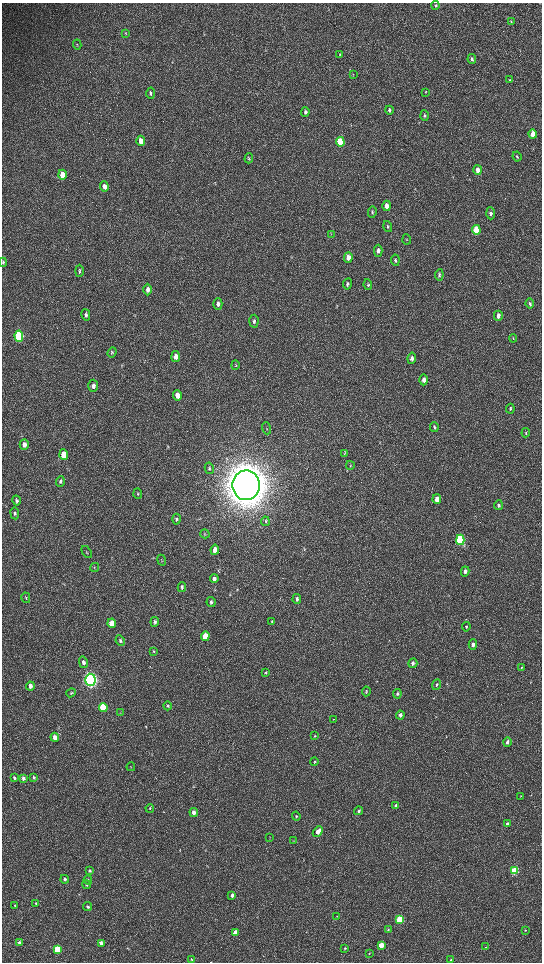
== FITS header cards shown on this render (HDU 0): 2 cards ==
NAXIS1  =                 1080 / length of data axis 1
NAXIS2  =                 1920 / length of data axis 2

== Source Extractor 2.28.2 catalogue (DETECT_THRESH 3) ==
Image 1080 x 1920 px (HDU 0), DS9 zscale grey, zoomed out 1/2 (1 PNG px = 2 x 2 image px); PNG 544 x 964 px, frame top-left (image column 1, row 1919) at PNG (2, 3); each listed source drawn as its Kron ellipse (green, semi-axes under 4 px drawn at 4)
Background 517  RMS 35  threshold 105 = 3 sigma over >= 5 px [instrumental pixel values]
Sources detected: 149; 4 cannot appear on this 1/2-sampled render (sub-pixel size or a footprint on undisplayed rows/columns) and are neither listed nor drawn; the other 145 listed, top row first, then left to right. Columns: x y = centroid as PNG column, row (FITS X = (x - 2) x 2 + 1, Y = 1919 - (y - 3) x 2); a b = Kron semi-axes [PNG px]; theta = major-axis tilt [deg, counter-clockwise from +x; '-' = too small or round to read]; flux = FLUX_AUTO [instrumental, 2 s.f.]
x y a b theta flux
436 5 4 3 - 9.3e+03
511 21 4 2 - 4.0e+03
126 33 4 2 - 4.3e+03
77 44 5 3 - 5.3e+03
340 55 4 2 - 3.9e+03
472 59 5 3 - 1.4e+04
353 74 3 2 - 3.4e+03
510 80 4 3 - 7.8e+03
425 92 3 2 - 3.2e+03
151 93 5 4 - 1.4e+04
389 110 4 3 - 1.2e+04
305 112 5 3 - 1.2e+04
424 116 5 4 - 1.2e+04
533 134 4 3 - 1.3e+05
141 141 5 4 - 6.6e+04
340 142 5 4 - 3.8e+05
517 157 5 3 - 7.4e+03
249 158 5 3 - 7.6e+03
478 170 5 3 - 4.6e+04
62 175 5 4 - 1.1e+05
104 186 5 4 - 3.4e+04
387 206 5 4 - 6.3e+04
372 212 6 3 85 1.1e+04
491 213 6 4 -86 1.9e+04
388 226 6 3 -73 8.6e+03
476 230 5 3 - 3.3e+05
331 234 4 1 - 2.7e+03
407 239 5 3 - 6.1e+03
378 251 6 4 89 2.6e+04
348 257 5 4 - 4.5e+04
395 260 5 3 - 1.0e+04
3 262 4 3 - 7.5e+03
79 271 6 4 -90 1.1e+04
439 275 5 3 - 1.1e+04
347 284 6 4 80 1.2e+04
368 285 5 4 - 9.5e+03
148 289 6 4 -90 3.1e+04
530 303 5 3 - 1.1e+04
218 304 6 4 -90 2.3e+04
86 315 6 4 -76 1.3e+04
498 316 5 3 - 2.9e+04
254 321 6 4 86 1.4e+04
19 336 5 4 - 8.9e+05
513 338 4 2 - 3.0e+03
112 352 5 4 - 9.2e+03
176 357 5 4 - 3.8e+04
412 358 5 4 - 2.8e+04
235 365 5 4 - 7.3e+03
424 380 5 4 - 2.9e+04
93 386 6 5 - 3.2e+04
177 395 5 4 - 5.5e+04
510 409 5 3 - 9.0e+03
434 427 5 3 - 1.1e+04
267 428 6 2 -72 4.6e+03
526 433 4 3 - 7.7e+03
24 445 5 4 - 4.1e+04
344 453 4 2 - 4.7e+03
64 454 5 4 - 1.2e+05
350 465 4 2 - 4.2e+03
209 468 6 4 -79 1.0e+04
60 481 5 4 - 1.3e+04
246 485 15 13 89 2.5e+07
138 493 5 3 - 8.4e+03
437 499 5 4 - 7.3e+04
16 500 5 4 - 1.3e+04
498 505 5 3 - 1.3e+04
15 513 6 4 -83 1.4e+04
176 519 5 4 - 1.0e+04
265 521 4 3 - 5.9e+03
205 534 5 3 - 5.5e+03
460 540 5 4 - 9.4e+05
215 550 5 4 - 5.9e+04
87 552 7 2 -56 5.5e+03
162 560 6 2 -67 5.6e+03
94 567 5 4 - 8.6e+03
465 571 5 4 - 2.1e+04
214 579 4 4 - 2.1e+04
182 587 5 3 - 1.2e+04
26 598 5 3 - 6.8e+03
297 599 5 4 - 1.5e+04
211 602 5 4 - 1.3e+04
155 622 5 4 - 1.3e+04
272 622 4 3 - 8.1e+03
112 623 4 3 - 8.6e+04
466 627 5 4 - 8.2e+03
205 636 5 4 - 2.0e+05
120 641 5 3 - 9.9e+03
473 644 5 4 - 2.1e+04
154 651 4 3 - 6.8e+03
83 662 6 4 -76 2.0e+04
413 663 5 4 - 2.2e+04
521 668 4 3 - 6.6e+03
265 673 4 3 - 4.7e+03
90 680 6 5 - 3.7e+06
437 685 5 3 - 8.7e+03
30 686 4 3 - 3.4e+04
366 691 5 3 - 6.4e+03
71 693 5 4 - 8.8e+03
397 694 5 4 - 1.2e+04
168 706 4 4 - 9.3e+03
103 708 4 4 - 4.5e+05
120 713 4 3 - 4.9e+03
400 715 4 4 - 1.7e+04
333 719 4 2 - 3.8e+03
315 736 3 3 - 5.3e+03
55 737 4 4 - 3.7e+04
507 742 4 3 - 2.0e+04
314 762 4 3 - 7.2e+03
131 767 4 2 - 3.1e+03
33 777 4 3 - 9.3e+03
14 778 4 3 - 1.1e+04
23 778 4 3 - 2.1e+04
521 796 3 2 - 3.2e+03
396 806 4 3 - 3.1e+04
150 808 4 3 - 5.4e+03
359 811 4 4 - 1.3e+04
194 812 4 4 - 2.7e+04
296 816 5 3 - 8.1e+03
507 824 3 3 - 1.8e+04
318 831 6 3 47 6.5e+04
270 837 3 2 - 4.1e+03
294 841 3 3 - 4.5e+03
90 871 4 3 - 1.0e+04
515 871 4 3 - 6.0e+05
65 879 4 4 - 2.0e+04
88 880 5 4 - 1.1e+04
87 885 4 4 - 9.2e+03
232 895 3 3 - 1.9e+04
36 903 3 3 - 5.8e+03
15 906 4 3 - 7.1e+03
88 907 4 3 - 1.3e+04
337 916 3 2 - 2.7e+03
399 920 4 3 - 4.6e+05
388 929 4 3 - 6.6e+03
525 930 3 3 - 4.2e+03
235 933 4 3 - 1.2e+05
20 943 4 3 - 2.7e+04
101 943 4 3 - 3.0e+04
381 945 3 3 - 1.2e+05
486 947 3 2 - 3.6e+03
345 948 3 3 - 6.0e+03
58 949 4 3 - 3.8e+05
370 953 3 2 - 3.1e+03
191 959 4 3 - 7.1e+03
451 960 4 3 - 6.7e+03
At the frame edge (FLAGS 8, measured only in part): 1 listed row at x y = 3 262
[4 sub-pixel or undisplayed-footprint detections neither listed nor drawn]